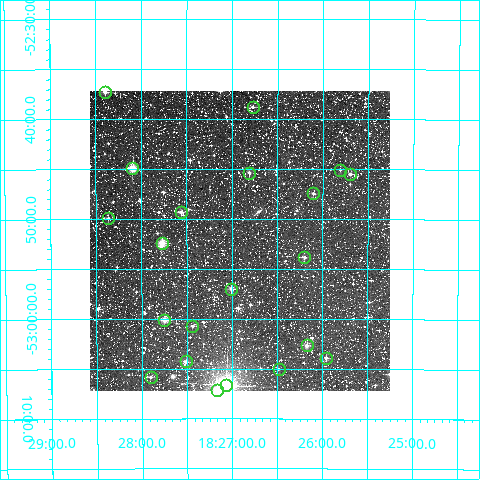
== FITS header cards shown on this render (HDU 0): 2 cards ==
NAXIS1  =                  300
NAXIS2  =                  300

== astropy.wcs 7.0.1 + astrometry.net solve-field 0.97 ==
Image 300 x 300 px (HDU 0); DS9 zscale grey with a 90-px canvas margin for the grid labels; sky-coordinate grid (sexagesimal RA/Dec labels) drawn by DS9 from the SOLVED WCS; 21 Tycho-2 reference stars matched to detected sources circled (green)
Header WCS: RA---TAN/DEC--TAN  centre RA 18:26:55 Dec -52:52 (276.73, -52.87 deg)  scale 6 arcsec/px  FOV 30.0' x 30.0'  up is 0 deg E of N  parity normal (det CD < 0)
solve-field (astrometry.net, Tycho-2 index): VERIFIED the header's WCS against the Tycho-2 star catalogue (verified at 2 index scales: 11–21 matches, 0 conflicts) and refined it, rather than solving blind
Solved WCS: RA---TAN-SIP/DEC--TAN-SIP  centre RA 18:26:55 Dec -52:52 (276.73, -52.87 deg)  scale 6 arcsec/px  FOV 30.0' x 30.0'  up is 0 deg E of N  parity normal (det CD < 0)
The solver's refit moves the header's centre by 1.9 arcsec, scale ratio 0.9997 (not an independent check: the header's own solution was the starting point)
Tycho-2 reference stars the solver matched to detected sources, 21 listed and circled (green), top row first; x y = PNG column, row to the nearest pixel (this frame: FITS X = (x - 90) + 1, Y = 300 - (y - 91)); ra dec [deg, ICRS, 3 dp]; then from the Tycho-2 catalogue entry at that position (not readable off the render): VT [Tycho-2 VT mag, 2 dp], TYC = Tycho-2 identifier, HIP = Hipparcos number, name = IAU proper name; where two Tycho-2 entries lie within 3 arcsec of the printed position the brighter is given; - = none
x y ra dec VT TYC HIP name
105 92 277.099 -52.621 10.20 8745-129-1 - -
253 107 276.693 -52.647 10.80 8745-754-1 - -
132 168 277.024 -52.749 8.84 8745-785-1 90506 -
340 170 276.452 -52.751 11.79 8744-733-1 - -
249 173 276.702 -52.756 10.65 8745-415-1 - -
350 174 276.424 -52.758 10.76 8744-819-1 - -
313 193 276.526 -52.791 11.05 8744-278-1 - -
181 212 276.890 -52.822 10.70 8745-205-1 - -
108 218 277.092 -52.832 11.10 8745-100-1 - -
162 243 276.943 -52.873 9.57 8745-869-1 - -
304 257 276.550 -52.897 10.53 8744-87-1 - -
231 289 276.752 -52.950 10.79 8745-586-1 - -
164 320 276.937 -53.002 9.88 8745-147-1 - -
192 326 276.859 -53.012 10.93 8745-400-1 - -
307 345 276.543 -53.045 10.78 8744-253-1 - -
326 358 276.489 -53.065 10.62 8744-122-1 90341 -
186 361 276.879 -53.071 10.60 8745-608-1 - -
279 369 276.621 -53.084 12.11 8744-206-1 - -
151 377 276.976 -53.097 11.09 8745-236-1 - -
226 385 276.768 -53.110 6.09 8745-250-1 - -
217 390 276.793 -53.118 10.43 8745-1159-1 - -